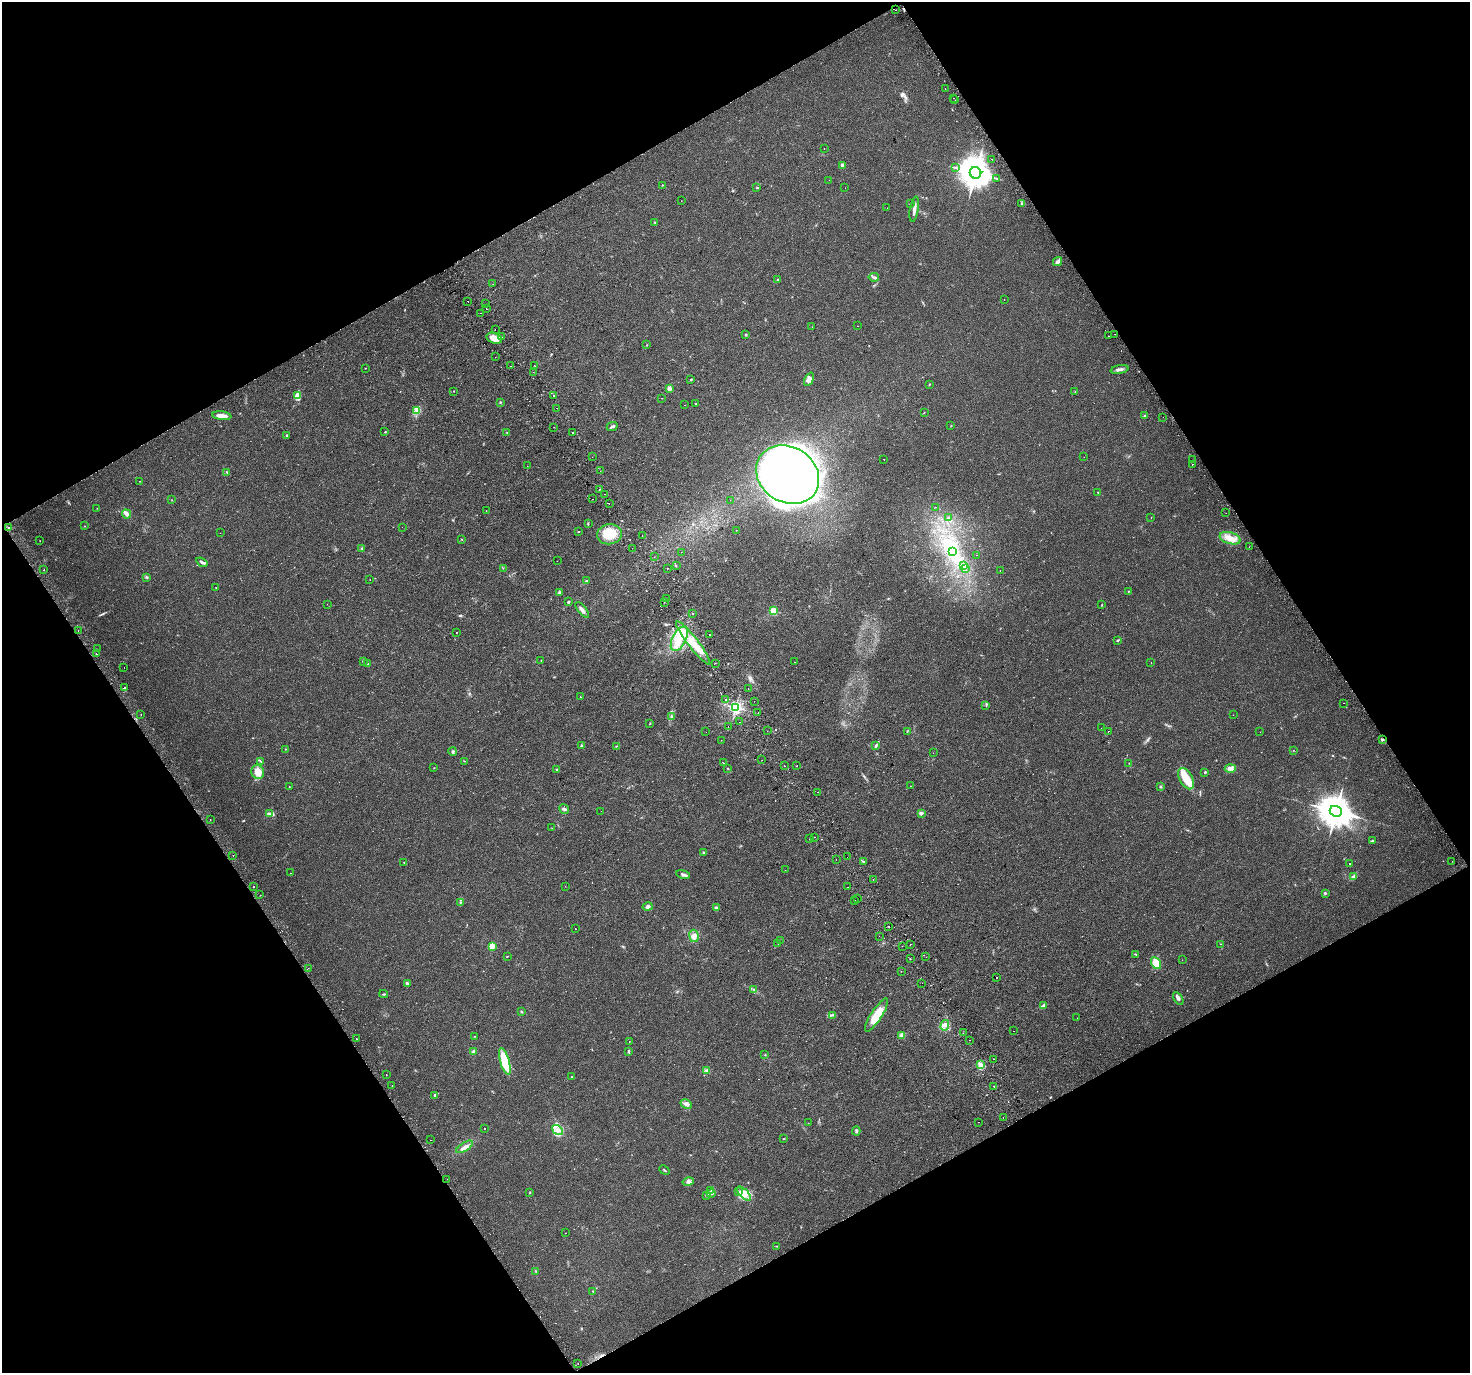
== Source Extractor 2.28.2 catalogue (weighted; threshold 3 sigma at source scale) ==
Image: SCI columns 41-5911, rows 200-5680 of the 5951 x 5823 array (HDU 1 of 3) = the unmasked area's bounding box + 8 px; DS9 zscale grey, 4 x 4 block average (1 PNG px = mean of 4 x 4 image px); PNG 1472 x 1375 px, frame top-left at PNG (2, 2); each listed source drawn as its Kron ellipse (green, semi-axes under 4 px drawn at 4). Shown black and unused: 47% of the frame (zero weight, under 2 of 3 exposures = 2% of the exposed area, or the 3 px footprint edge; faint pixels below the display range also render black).
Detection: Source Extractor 2.28.2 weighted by HDU 2 'WHT'. Background 0.0227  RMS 0.0054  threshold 0.0241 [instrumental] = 3 sigma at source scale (4.5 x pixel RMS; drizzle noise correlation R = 1.50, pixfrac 1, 0.0396/0.0396 arcsec/px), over >= 5 px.
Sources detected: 353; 2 inside a brighter object's white glare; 33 cosmic-ray / hot-pixel residue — neither listed nor drawn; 2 coinciding with a brighter row at this scale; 12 inside a brighter listed object's ellipse — not listed separately; the other 304 listed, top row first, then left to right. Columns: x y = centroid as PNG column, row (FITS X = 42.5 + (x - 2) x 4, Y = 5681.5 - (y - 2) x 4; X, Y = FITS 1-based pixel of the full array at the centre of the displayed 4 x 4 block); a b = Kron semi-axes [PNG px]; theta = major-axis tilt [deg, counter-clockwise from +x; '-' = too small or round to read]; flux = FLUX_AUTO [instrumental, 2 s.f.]
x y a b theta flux
895 10 2 2 - 3.8
945 88 2 2 - 1.9
954 98 2 2 - 1
955 100 2 2 - 0.47
824 148 2 2 - 0.61
992 159 2 2 - 2.1
842 165 4 3 - 7.3
955 167 2 2 - 2
975 173 6 5 - 4500
997 179 2 2 - 1.1
829 180 2 2 - 0.46
662 185 2 2 - 1.8
757 188 3 2 - 1.8
845 188 2 2 - 1.5
681 200 2 2 - 0.5
910 204 2 2 - 2.9
1022 204 3 2 - 3.2
887 208 2 2 - 0.36
914 209 13 2 81 15
655 222 2 2 - 1.3
1058 262 5 3 - 10
874 277 5 2 - 5.4
777 280 3 2 - 3
493 284 2 2 - 0.52
1004 299 2 2 - 0.61
468 301 2 2 - 4.3
486 303 2 2 - 0.95
486 309 2 2 - 2.4
480 313 2 2 - 1.3
857 326 2 2 - 0.73
812 327 2 2 - 1.1
495 330 2 2 - 7
1115 334 2 2 - 1.9
745 335 3 2 - 2.3
1109 336 2 2 - 7.1
502 337 2 2 - 2.5
494 338 8 5 -21 30
647 345 2 2 - 0.96
495 357 2 2 - 2.4
511 366 2 2 - 1.2
535 366 2 2 - 0.73
365 368 2 2 - 1
1120 370 9 2 10 11
533 372 2 2 - 0.69
691 379 2 2 - 5.2
809 379 7 4 64 14
929 385 2 2 - 1.5
669 389 2 2 - 34
454 391 2 2 - 5.7
1075 392 2 2 - 0.98
298 395 3 2 - 3.5
553 396 2 2 - 3.3
662 398 2 2 - 1
500 402 3 2 - 1.6
695 403 2 2 - 2.7
685 405 2 2 - 6.2
557 408 2 2 - 1.8
417 411 2 2 - 1.9
924 412 2 2 - 1.1
222 416 9 3 -7 21
1145 416 3 3 - 3.9
1163 417 2 2 - 0.64
951 425 2 2 - 1.6
612 426 6 2 25 6.3
554 427 2 2 - 1.4
385 432 2 2 - 1.8
507 432 2 2 - 0.76
573 433 2 2 - 6.2
287 435 2 2 - 4.5
592 457 2 2 - 0.84
1084 457 2 2 - 2.4
884 459 2 2 - 2.3
1192 460 2 2 - 0.65
1192 464 2 2 - 7.8
527 466 2 2 - 0.55
600 471 2 2 - 3.1
227 472 2 2 - 1.6
788 475 33 27 -33 2400
139 481 2 2 - 1.3
599 489 2 2 - 7.9
1098 493 2 2 - 0.79
605 494 2 2 - 2
592 499 2 2 - 1.1
172 500 2 2 - 1.1
730 500 2 2 - 6.7
609 503 2 2 - 3.3
935 507 2 2 - 3.6
97 508 2 2 - 0.67
486 511 2 2 - 2.4
1226 513 2 2 - 0.5
127 514 5 2 - 17
1151 517 2 2 - 1.1
948 518 3 2 - 3.2
588 524 3 2 - 2.3
85 526 2 2 - 1.1
402 527 2 2 - 0.5
8 528 2 2 - 14
736 530 2 2 - 0.86
579 532 2 2 - 1.6
220 533 2 2 - 0.68
610 534 12 10 8 76
642 536 2 2 - 2.2
1230 538 11 5 -16 30
462 539 2 2 - 1.3
40 541 2 2 - 0.72
1249 547 2 2 - 1.2
362 548 3 2 - 3.6
632 548 2 2 - 25
953 551 3 3 - 7.1
681 552 2 2 - 2.7
977 555 2 2 - 1.3
654 557 2 2 - 1.3
557 561 2 2 - 2.3
202 562 6 3 -35 6.2
676 566 2 2 - 0.78
963 566 2 2 - 12
503 568 2 2 - 0.8
667 569 2 2 - 2
965 569 2 2 - 0.95
44 570 2 2 - 3
1000 571 2 2 - 0.9
147 577 2 2 - 1.6
370 579 2 2 - 0.8
586 581 3 2 - 2.4
216 587 2 2 - 3.7
1128 591 2 2 - 1.7
560 592 3 3 - 3.9
666 599 2 2 - 1.5
568 602 2 2 - 11
664 602 2 2 - 0.66
327 604 2 2 - 0.55
1102 605 2 2 - 1.5
582 610 9 2 -51 11
773 611 2 2 - 140
693 613 2 2 - 3.3
78 630 2 2 - 2.5
456 633 2 2 - 1.2
710 634 2 2 - 5.3
679 639 13 6 63 55
1118 640 3 2 - 3.4
693 643 27 5 -52 70
97 649 2 2 - 0.72
96 654 2 2 - 15
541 660 2 2 - 0.98
363 661 3 2 - 2.3
795 662 2 2 - 1.1
368 663 2 2 - 1.3
715 663 2 2 - 0.92
1151 663 2 2 - 0.59
124 667 2 2 - 1.2
125 687 2 2 - 4.4
748 689 2 2 - 8.4
580 697 2 2 - 4.1
726 699 2 2 - 5.3
754 701 2 2 - 0.46
1344 703 2 2 - 1.8
986 705 2 2 - 2.4
735 707 2 2 - 740
758 713 2 2 - 2.3
141 715 2 2 - 1.2
1233 715 2 2 - 0.83
671 717 2 2 - 1.1
739 722 2 2 - 3.2
650 724 3 2 - 1.5
728 727 2 2 - 3.1
1101 728 2 2 - 0.67
767 731 2 2 - 1.2
1108 731 2 2 - 3.1
706 732 2 2 - 2
907 732 2 2 - 1.1
1260 732 2 2 - 0.58
721 740 2 2 - 0.45
1382 740 3 2 - 4.6
582 745 2 2 - 1.2
616 746 2 2 - 1.9
876 746 4 2 - 4.9
285 749 2 2 - 1.2
1293 750 2 2 - 0.83
453 752 4 2 - 3.8
933 753 2 2 - 0.42
762 760 2 2 - 0.82
261 761 3 2 - 2.2
465 761 2 2 - 0.8
723 763 2 2 - 5.3
1129 763 2 2 - 0.89
784 766 2 2 - 3.2
797 766 2 2 - 3.5
434 768 2 2 - 1.1
728 768 3 2 - 1.6
1230 768 5 4 - 12
557 770 2 2 - 2.5
258 772 7 6 - 34
1205 772 2 2 - 8.3
1186 779 11 6 -62 60
289 786 2 2 - 1.1
910 786 2 2 - 1.3
1160 786 3 2 - 2.8
818 792 2 2 - 2.7
564 809 5 3 - 7.1
601 811 2 2 - 1.2
1336 811 6 5 - 5700
921 813 2 2 - 36
269 814 2 2 - 1.6
210 820 2 2 - 1.7
552 828 2 2 - 0.96
815 837 2 2 - 0.99
809 839 2 2 - 2.7
1372 841 3 2 - 3.1
703 853 2 2 - 1.9
233 856 2 2 - 1.5
847 857 2 2 - 1.3
836 859 2 2 - 1.2
1452 861 2 2 - 0.75
404 862 2 2 - 1.6
864 862 2 2 - 1.9
1350 863 2 2 - 1.2
785 870 2 2 - 0.42
290 873 2 2 - 1
683 874 7 3 -13 7.2
1353 877 2 2 - 2.3
873 879 2 2 - 3.4
565 886 2 2 - 0.64
254 887 2 2 - 46
847 887 2 2 - 1.3
1325 893 2 2 - 4
260 895 2 2 - 0.71
858 898 2 2 - 3.6
854 900 2 2 - 7.5
460 903 2 2 - 1.3
648 907 5 3 - 6.9
716 908 2 2 - 29
889 926 2 2 - 28
575 929 2 2 - 1.1
694 936 6 4 -83 14
879 936 2 2 - 0.41
780 940 2 2 - 0.61
778 944 2 2 - 2.8
910 944 2 2 - 2.8
1220 944 2 2 - 7.9
492 946 2 2 - 120
902 946 2 2 - 3.9
1135 954 3 2 - 1.8
508 956 2 2 - 1.2
926 957 2 2 - 0.83
910 959 2 2 - 4.4
1182 960 2 2 - 1.8
1156 963 6 4 -61 46
308 968 2 2 - 1.3
901 971 2 2 - 2.6
996 977 2 2 - 8.4
407 983 2 2 - 17
922 983 2 2 - 2.1
754 990 3 2 - 2.7
384 994 4 2 - 3.1
1178 998 7 3 -57 7.8
1043 1006 3 2 - 13
522 1012 2 2 - 2.3
832 1015 2 2 - 2.5
876 1015 19 5 57 71
1077 1018 2 2 - 2.1
945 1025 5 3 - 12
1014 1031 2 2 - 0.85
963 1033 2 2 - 3.2
902 1035 4 3 - 7
474 1036 2 2 - 1.1
356 1039 2 2 - 4.7
970 1040 2 2 - 0.46
629 1042 2 2 - 0.8
629 1051 4 2 - 2.7
473 1052 4 3 - 7.8
765 1055 2 2 - 0.87
994 1059 2 2 - 3.1
505 1061 13 4 -74 92
981 1065 3 2 - 5.2
706 1071 3 2 - 4
386 1075 2 2 - 3.3
571 1077 2 2 - 1.6
392 1085 2 2 - 1.7
994 1086 2 2 - 2
435 1095 2 2 - 10
686 1104 6 3 -29 11
1003 1117 2 2 - 0.94
979 1122 2 2 - 1.7
808 1123 2 2 - 0.61
485 1129 2 2 - 2.4
558 1130 6 4 -35 22
856 1131 4 2 - 4.8
783 1139 2 2 - 1.1
431 1140 2 2 - 0.45
464 1147 9 4 32 17
664 1170 5 2 - 3.8
447 1179 2 2 - 0.55
688 1181 6 4 15 8.5
711 1190 3 2 - 3
739 1192 4 2 - 4.8
530 1193 2 2 - 1.2
711 1194 4 2 - 5.1
744 1194 9 3 -46 18
706 1195 3 2 - 2.5
565 1233 2 2 - 0.84
776 1246 2 2 - 0.92
536 1271 2 2 - 1.8
593 1291 2 2 - 1.6
578 1363 2 2 - 2
Overlapping masked pixels (flux is a lower limit): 1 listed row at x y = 1382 740
Diffuse or blended objects may show on this block-average render without a row.